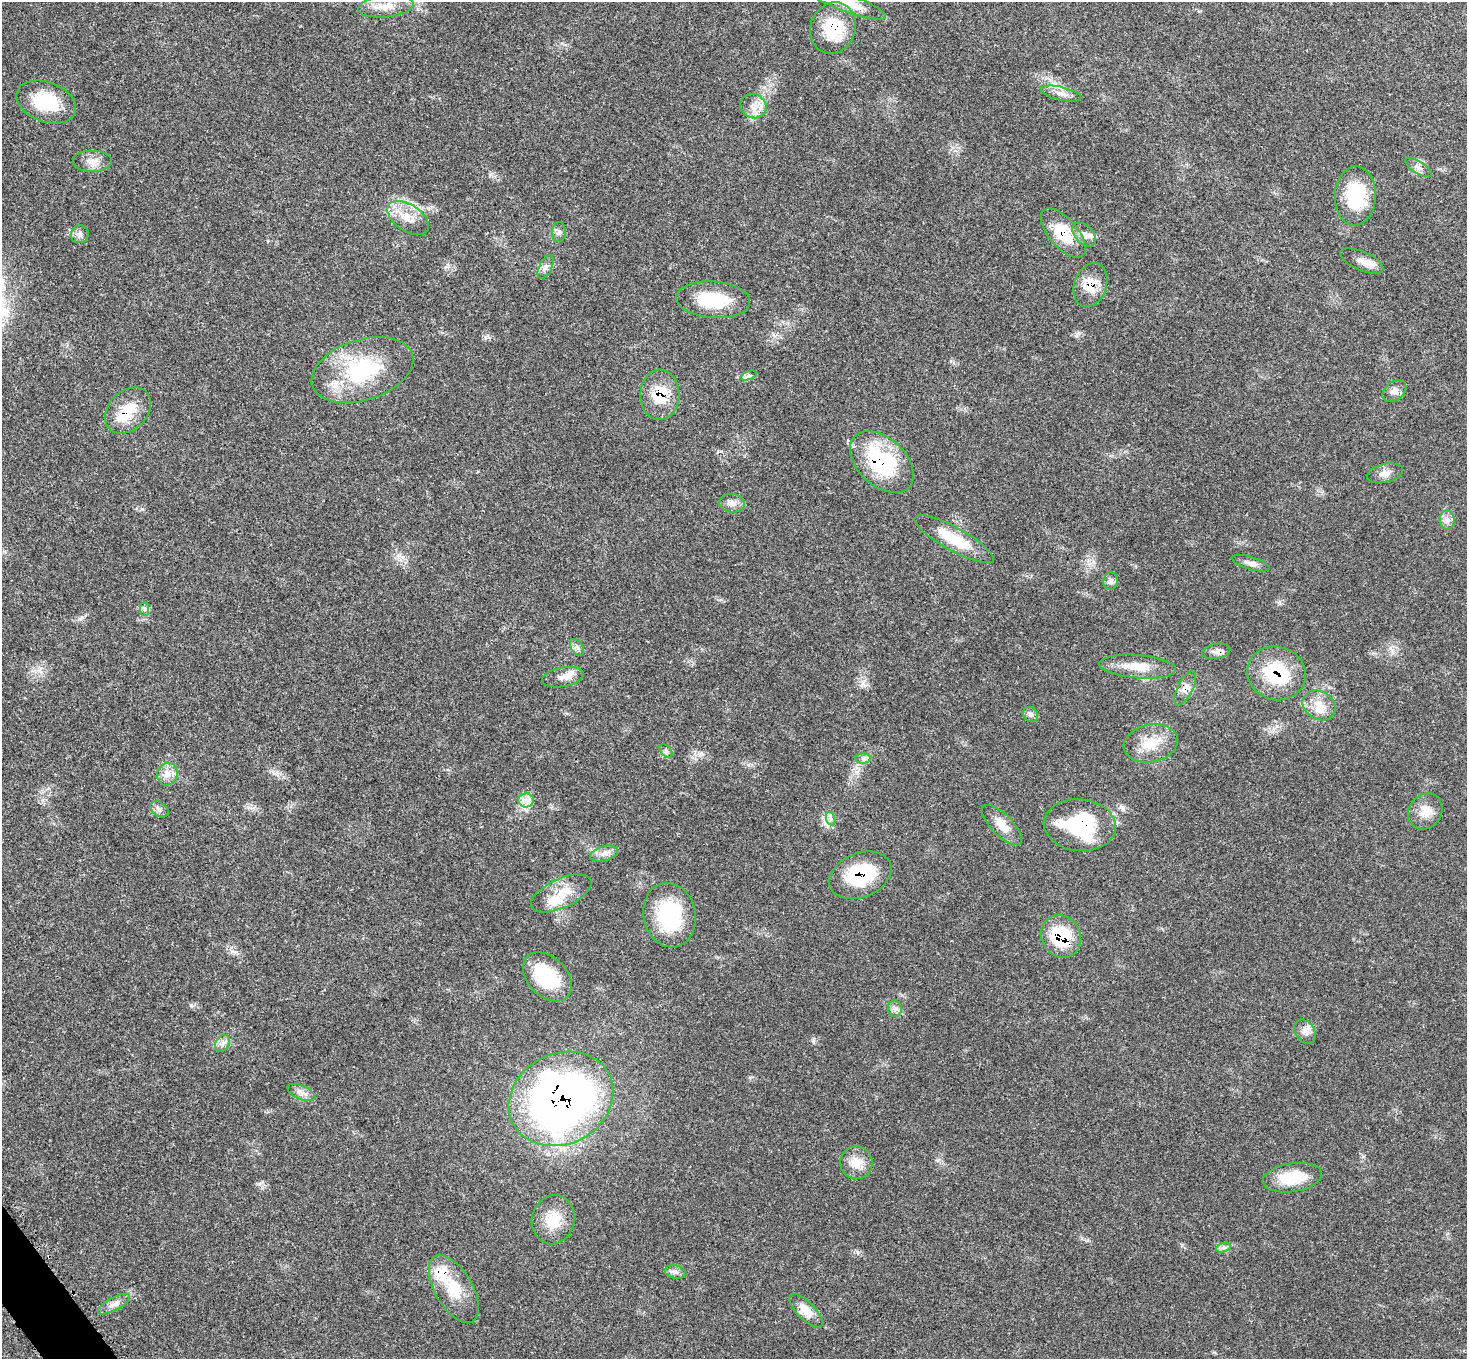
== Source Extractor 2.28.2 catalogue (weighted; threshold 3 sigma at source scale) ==
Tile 7 of 4 x 4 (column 3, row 2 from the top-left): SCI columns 3004-4468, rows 2993-4349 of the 6034 x 6057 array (HDU 1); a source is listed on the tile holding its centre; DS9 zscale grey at full resolution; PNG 1469 x 1361 px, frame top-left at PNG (2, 2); each listed source drawn as its Kron ellipse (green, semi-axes under 4 px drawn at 4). Shown black and unused: <1% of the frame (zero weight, under 3 of 5 exposures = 4% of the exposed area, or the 3 px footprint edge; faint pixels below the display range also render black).
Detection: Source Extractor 2.28.2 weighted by HDU 2 'WHT'; one run over the whole footprint, this tile lists its part. Background 0.0464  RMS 0.0031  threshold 0.0142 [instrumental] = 3 sigma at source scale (4.5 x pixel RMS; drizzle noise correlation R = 1.50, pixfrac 1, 0.05/0.05 arcsec/px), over >= 5 px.
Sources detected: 69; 1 inside a brighter listed object's ellipse — not listed separately; the other 68 listed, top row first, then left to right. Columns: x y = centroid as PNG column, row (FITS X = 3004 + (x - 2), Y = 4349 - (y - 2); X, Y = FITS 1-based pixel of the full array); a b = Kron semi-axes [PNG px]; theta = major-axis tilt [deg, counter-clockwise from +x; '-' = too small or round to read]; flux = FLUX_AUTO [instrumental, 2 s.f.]
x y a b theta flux
845 2 43 9 -21 9.2
386 6 28 11 6 4.6
833 28 26 22 71 13
1061 94 20 6 -13 2.2
46 102 31 19 -20 14
753 106 13 12 - 3.1
92 161 20 11 0 2.9
1418 167 15 6 -33 1.5
1355 196 30 20 88 17
408 218 23 13 -34 5.2
559 232 10 7 82 1
1063 233 30 14 -49 12
80 234 9 8 - 1.3
1084 234 14 9 -46 2.2
1362 261 23 9 -24 2.9
546 267 13 6 64 1.4
1090 285 22 16 71 6.2
713 300 37 18 -4 13
362 370 52 30 18 28
749 376 8 4 19 0.67
1394 391 13 9 39 1.6
660 395 25 19 88 9.6
128 410 26 19 44 8.6
882 462 37 24 -43 28
1385 473 18 9 13 2.1
732 503 13 9 -7 1.8
1447 520 10 7 -80 1.5
954 539 45 11 -29 10
1251 563 20 6 -17 1.7
1111 581 9 7 82 1.2
145 609 7 4 -90 0.61
577 647 9 5 -54 1
1216 651 14 7 11 1.6
1138 667 38 11 -5 6.3
1276 673 30 26 -18 17
563 677 21 9 11 2.9
1185 688 18 7 63 2.1
1319 705 17 14 -31 4.9
1030 714 8 7 - 1
1151 743 27 19 12 7.2
666 751 8 5 -46 0.73
863 758 8 5 0 0.86
167 774 11 10 - 2.5
526 800 7 7 - 1.6
159 809 10 7 -37 1.3
1425 811 19 16 52 4.5
831 819 7 4 -71 0.77
1002 825 26 10 -46 4.4
1080 825 36 26 -6 25
604 853 14 7 15 2
860 875 32 22 22 19
561 893 33 14 25 7.5
669 915 32 26 -78 23
1061 936 22 19 -63 15
547 977 29 19 -45 18
895 1009 8 7 - 1.1
1305 1032 13 9 -54 2
222 1043 9 6 55 1.4
301 1092 15 7 -23 1.7
561 1099 54 45 28 190
856 1163 16 16 - 4.6
1292 1178 30 14 9 11
553 1220 25 21 76 8.1
1223 1248 7 4 18 0.79
675 1272 10 6 -10 1.1
454 1289 37 18 -60 12
114 1304 18 6 28 2
806 1311 22 9 -45 4.6
Overlapping masked pixels (flux is a lower limit): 12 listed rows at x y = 833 28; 1063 233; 1090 285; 660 395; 128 410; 882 462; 1276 673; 1185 688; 1080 825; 860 875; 1061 936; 561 1099
Isophote crosses this tile's border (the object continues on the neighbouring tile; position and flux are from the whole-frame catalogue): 2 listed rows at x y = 845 2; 386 6
Unlisted compact peaks at least as high as the median listed source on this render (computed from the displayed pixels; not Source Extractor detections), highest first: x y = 191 1005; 80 619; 142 509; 1279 602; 485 337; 813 1041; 259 1184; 857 1252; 232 951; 1076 336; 863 684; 700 754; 448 265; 1277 726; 750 1077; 490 174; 402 557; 951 361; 937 1160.